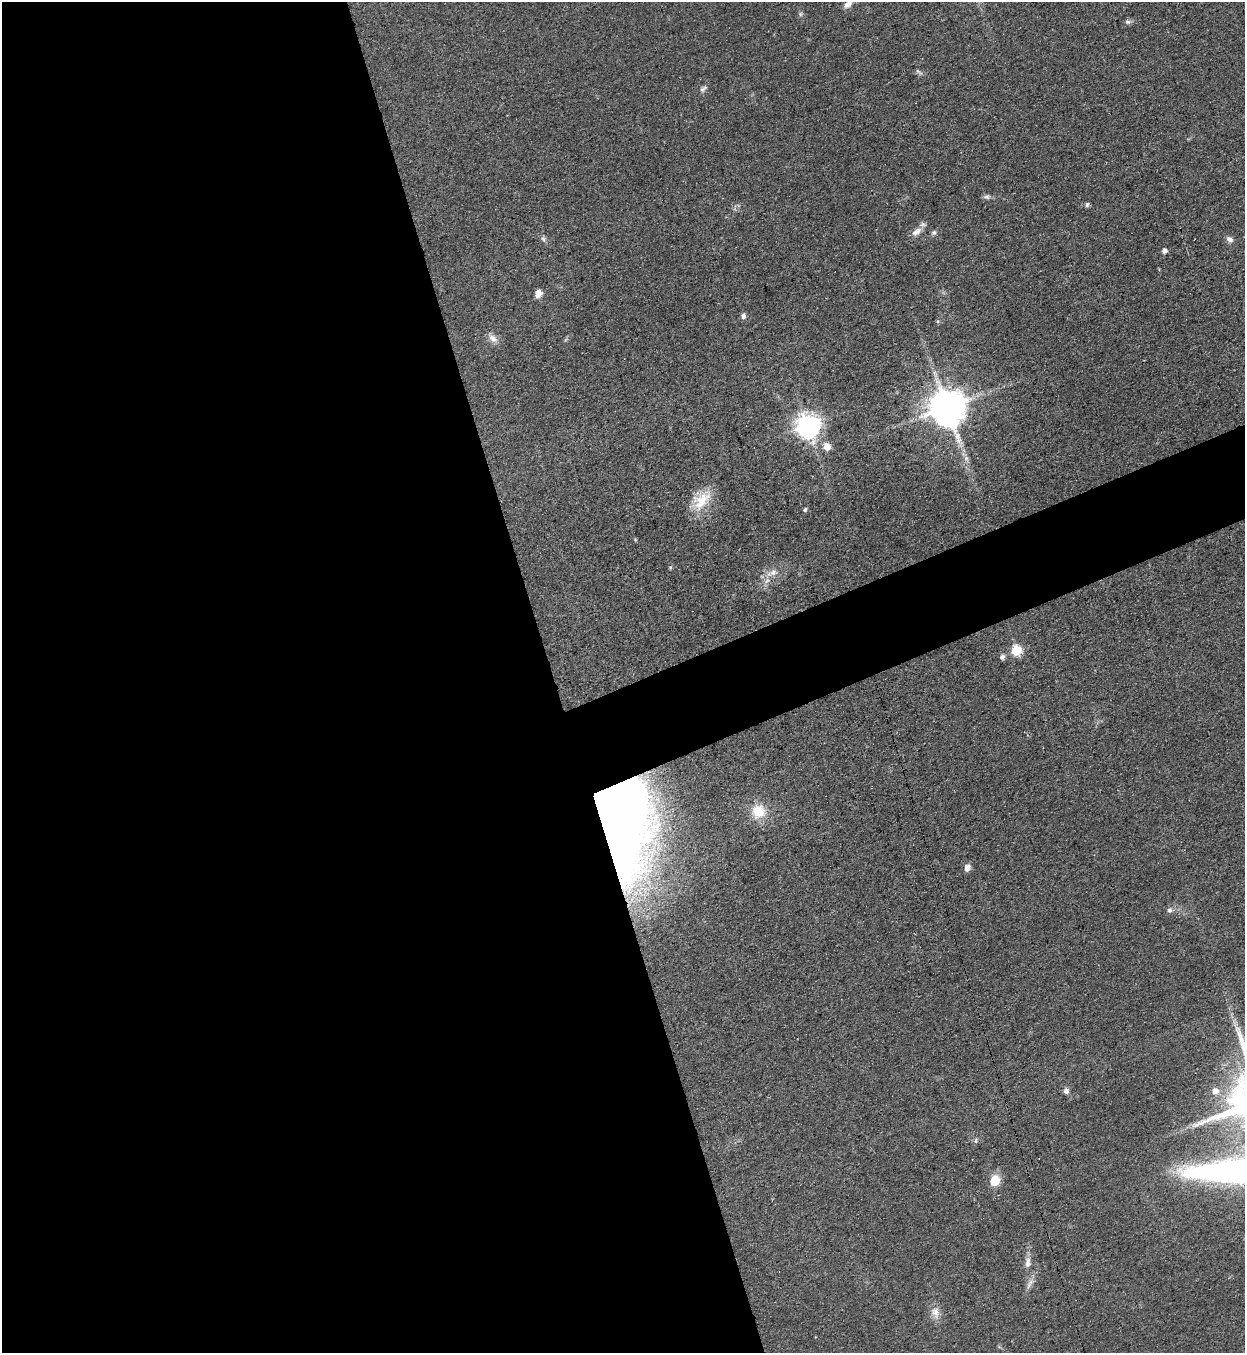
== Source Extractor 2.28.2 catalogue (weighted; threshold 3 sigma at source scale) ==
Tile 9 of 4 x 4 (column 1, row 3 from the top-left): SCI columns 308-1550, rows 1388-2738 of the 5457 x 5478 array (HDU 1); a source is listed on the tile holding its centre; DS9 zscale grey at full resolution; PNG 1247 x 1355 px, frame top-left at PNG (2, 2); no overlay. Shown black and unused: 48% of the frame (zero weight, under 3 of 4 exposures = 5% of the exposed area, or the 3 px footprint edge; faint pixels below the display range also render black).
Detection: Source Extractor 2.28.2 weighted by HDU 2 'WHT'; one run over the whole footprint, this tile lists its part. Background 0.0524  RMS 0.0057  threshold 0.0258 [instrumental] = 3 sigma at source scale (4.5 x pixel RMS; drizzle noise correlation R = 1.50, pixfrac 1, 0.05/0.05 arcsec/px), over >= 5 px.
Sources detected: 39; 1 inside a brighter object's white glare — not listed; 1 inside a brighter listed object's ellipse — not listed separately; the other 37 listed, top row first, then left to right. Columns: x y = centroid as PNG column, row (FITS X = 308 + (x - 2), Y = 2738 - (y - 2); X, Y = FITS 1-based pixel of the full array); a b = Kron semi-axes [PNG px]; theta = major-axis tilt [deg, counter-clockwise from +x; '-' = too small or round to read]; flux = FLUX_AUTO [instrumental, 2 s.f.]
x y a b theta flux
848 4 14 8 40 3.8
800 14 7 4 89 1
1128 22 8 6 -26 1.4
917 71 6 4 -70 0.98
703 89 12 6 39 1.9
987 197 10 6 8 1.8
1087 204 6 5 - 1.3
916 232 15 8 34 4.2
934 232 7 6 - 1.5
543 239 9 6 -42 1.6
1229 239 10 7 -44 2.5
1164 251 5 5 - 2.7
539 293 9 7 68 4
743 316 7 6 - 2
493 338 13 9 -38 4.2
947 407 11 11 - 1700
807 425 8 8 - 560
827 447 6 6 - 8.8
966 458 7 6 - 1.9
701 500 31 19 51 17
805 510 5 4 - 1.2
773 572 14 8 15 5
767 581 10 5 28 2.5
1016 650 6 6 - 36
1002 657 7 6 - 2
758 811 20 20 - 14
609 819 125 39 -65 570
967 868 8 6 71 3.4
1170 910 8 7 - 2
1066 1091 8 7 - 2
1215 1091 7 7 - 4.6
976 1141 8 4 82 1.1
1238 1171 103 31 4 320
995 1180 12 10 71 11
1028 1262 16 8 84 4.3
1029 1286 13 6 77 3
935 1312 17 12 -74 5.8
Overlapping masked pixels (flux is a lower limit): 2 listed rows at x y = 609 819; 1238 1171
Isophote crosses this tile's border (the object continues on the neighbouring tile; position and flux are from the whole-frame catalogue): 2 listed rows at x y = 848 4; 1238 1171